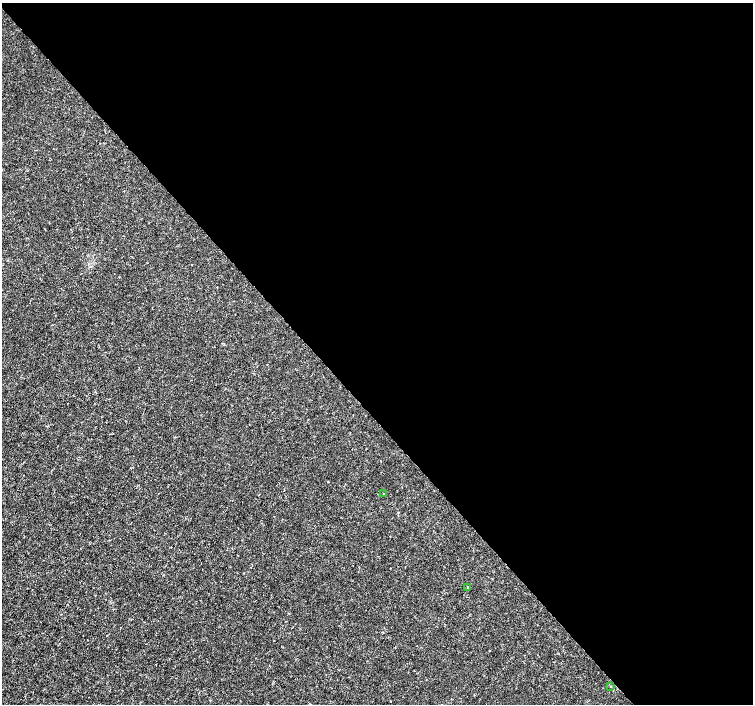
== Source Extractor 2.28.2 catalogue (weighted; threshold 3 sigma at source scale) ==
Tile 8 of 4 x 4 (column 4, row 2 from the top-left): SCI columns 4510-6010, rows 3020-4423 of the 6011 x 5972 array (HDU 1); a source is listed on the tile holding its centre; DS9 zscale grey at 2 x 2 block average (1 PNG px = mean of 2 x 2 image px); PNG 755 x 706 px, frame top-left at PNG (2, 3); each listed source drawn as its Kron ellipse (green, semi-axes under 4 px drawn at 4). Shown black and unused: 58% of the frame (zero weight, under 3 of 4 exposures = <1% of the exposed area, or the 3 px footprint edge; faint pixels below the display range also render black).
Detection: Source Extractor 2.28.2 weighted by HDU 2 'WHT'; one run over the whole footprint, this tile lists its part. Background -3.32e-04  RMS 0.0012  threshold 0.00538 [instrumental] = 3 sigma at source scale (4.5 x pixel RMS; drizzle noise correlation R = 1.50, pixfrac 1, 0.0396/0.0396 arcsec/px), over >= 5 px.
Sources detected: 3; all 3 listed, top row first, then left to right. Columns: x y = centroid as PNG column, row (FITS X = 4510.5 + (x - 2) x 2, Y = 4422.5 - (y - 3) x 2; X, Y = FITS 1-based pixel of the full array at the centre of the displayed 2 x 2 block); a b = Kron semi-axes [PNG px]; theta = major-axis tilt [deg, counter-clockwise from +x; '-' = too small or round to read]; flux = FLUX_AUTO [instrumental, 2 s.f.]
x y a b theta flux
383 494 2 2 - 0.19
468 587 2 2 - 0.14
611 686 2 2 - 0.26